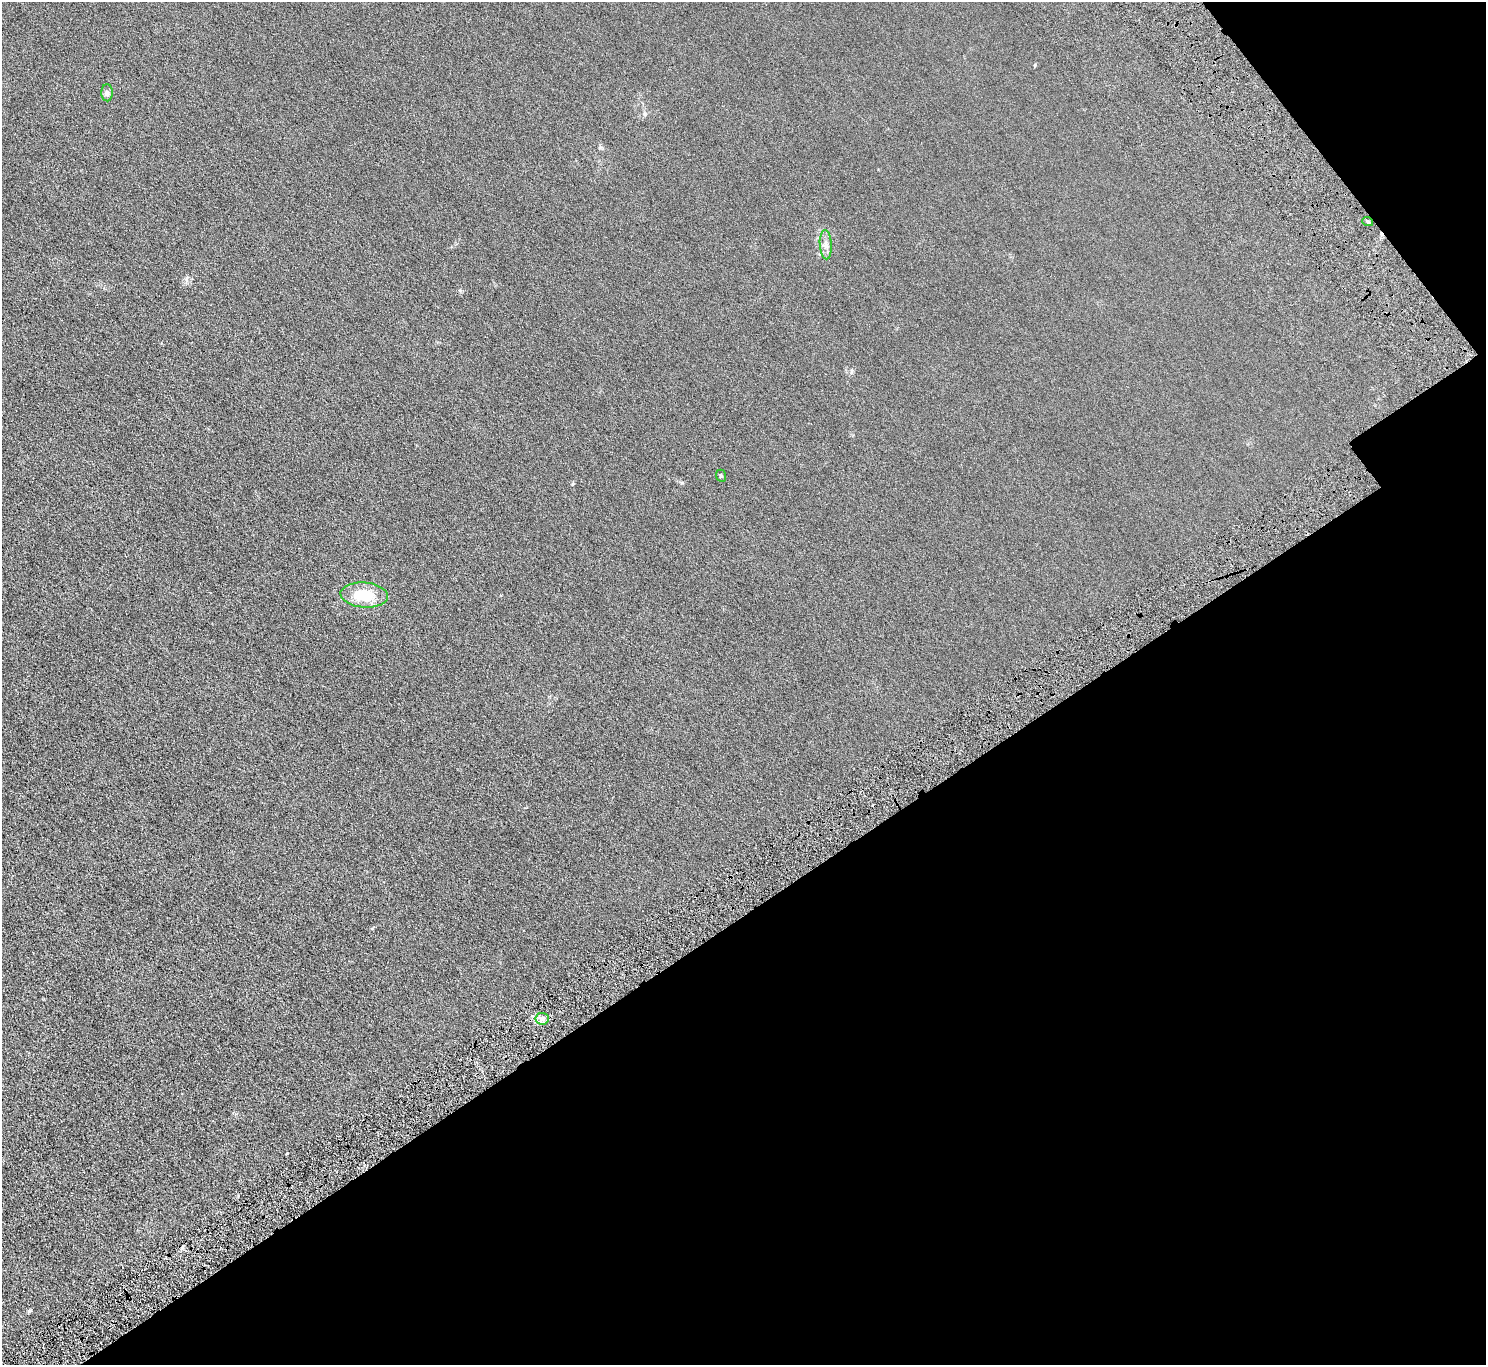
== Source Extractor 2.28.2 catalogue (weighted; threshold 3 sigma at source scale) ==
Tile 12 of 4 x 4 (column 4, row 3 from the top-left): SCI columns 4559-6042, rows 1622-2984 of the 6146 x 6105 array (HDU 1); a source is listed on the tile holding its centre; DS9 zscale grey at full resolution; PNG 1488 x 1367 px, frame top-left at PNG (2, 2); each listed source drawn as its Kron ellipse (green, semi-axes under 4 px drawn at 4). Shown black and unused: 36% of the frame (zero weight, under 4 of 8 exposures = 5% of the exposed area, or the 3 px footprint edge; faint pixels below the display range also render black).
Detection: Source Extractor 2.28.2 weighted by HDU 2 'WHT'; one run over the whole footprint, this tile lists its part. Background 0.0318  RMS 0.0058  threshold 0.0239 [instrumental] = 3 sigma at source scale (4.09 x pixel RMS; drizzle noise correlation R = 1.36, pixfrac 0.8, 0.05/0.05 arcsec/px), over >= 5 px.
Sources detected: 7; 1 cosmic-ray / hot-pixel residue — neither listed nor drawn; the other 6 listed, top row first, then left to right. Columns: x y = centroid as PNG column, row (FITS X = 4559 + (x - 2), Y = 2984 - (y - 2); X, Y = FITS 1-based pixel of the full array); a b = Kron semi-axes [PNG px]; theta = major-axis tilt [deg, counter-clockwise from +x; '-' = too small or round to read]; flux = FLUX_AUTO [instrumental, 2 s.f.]
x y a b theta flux
107 93 8 5 -89 1.3
1368 222 5 3 - 0.65
826 245 14 6 -86 2.5
721 476 6 4 -68 0.69
364 595 24 12 -4 16
542 1019 6 6 - 1.8